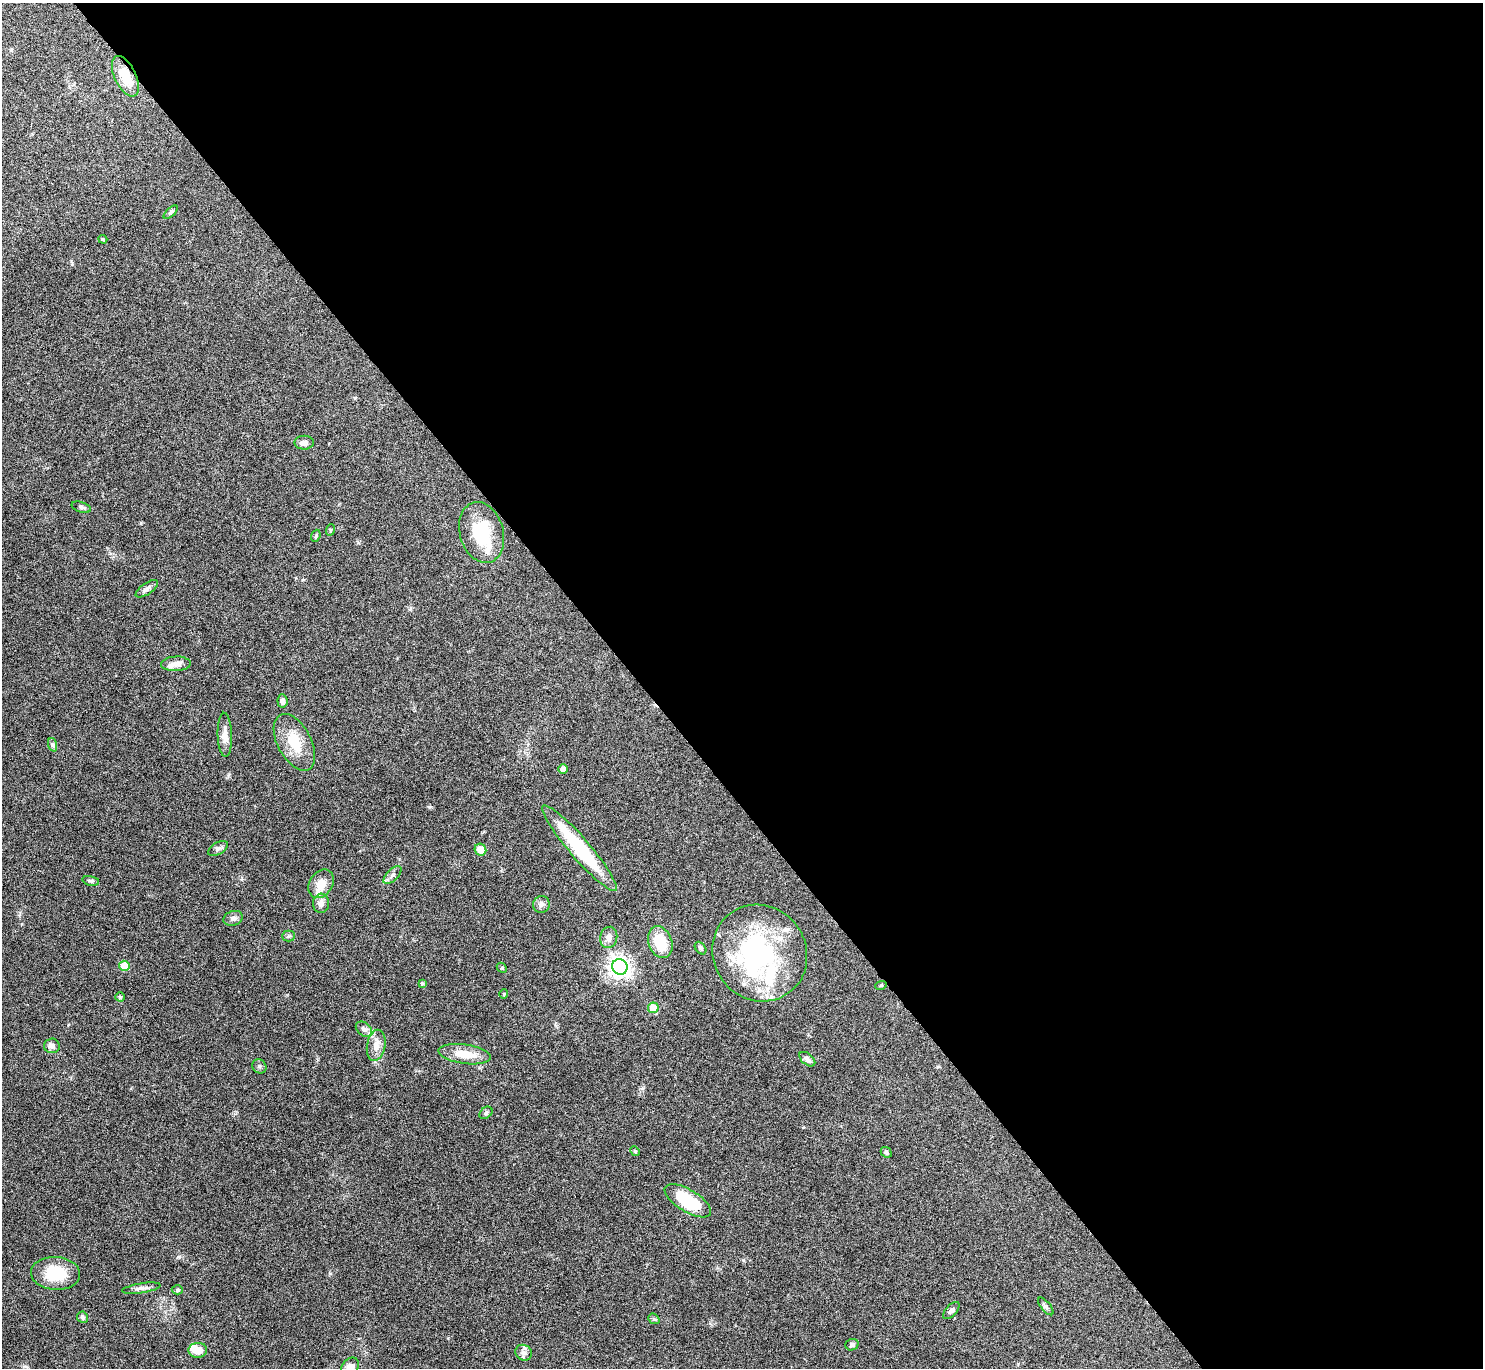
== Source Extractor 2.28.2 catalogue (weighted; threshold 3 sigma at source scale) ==
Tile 8 of 4 x 4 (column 4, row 2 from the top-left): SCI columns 4445-5925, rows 2893-4258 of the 5928 x 5923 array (HDU 1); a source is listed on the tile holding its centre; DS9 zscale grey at full resolution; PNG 1485 x 1370 px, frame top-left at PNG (2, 3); each listed source drawn as its Kron ellipse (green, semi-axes under 4 px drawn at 4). Shown black and unused: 57% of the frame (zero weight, under 4 of 8 exposures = <1% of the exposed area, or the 3 px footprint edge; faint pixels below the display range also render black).
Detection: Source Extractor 2.28.2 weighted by HDU 2 'WHT'; one run over the whole footprint, this tile lists its part. Background 0.0656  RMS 0.005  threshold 0.0205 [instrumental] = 3 sigma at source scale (4.09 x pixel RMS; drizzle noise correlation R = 1.36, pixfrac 0.8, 0.05/0.05 arcsec/px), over >= 5 px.
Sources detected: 67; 2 inside a brighter object's white glare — neither listed nor drawn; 7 inside a brighter listed object's ellipse — not listed separately; the other 58 listed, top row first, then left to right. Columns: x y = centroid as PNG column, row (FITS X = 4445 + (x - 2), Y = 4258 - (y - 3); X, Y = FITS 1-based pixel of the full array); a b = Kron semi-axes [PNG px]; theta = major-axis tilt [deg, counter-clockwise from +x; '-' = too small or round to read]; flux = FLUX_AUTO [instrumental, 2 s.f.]
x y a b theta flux
125 76 22 10 -65 9.2
171 212 9 4 42 0.81
103 239 4 3 - 0.51
304 443 9 7 1 2.3
81 507 10 5 -16 1.1
330 530 6 3 71 0.44
482 532 31 21 -74 20
316 536 6 4 69 0.65
147 589 13 5 34 1.7
176 664 15 7 3 3
282 701 7 5 -85 1.6
225 735 22 7 -88 3.5
294 742 31 17 -62 13
53 745 7 4 -72 0.87
563 769 5 4 - 1.9
218 848 11 6 31 1.4
579 848 55 10 -49 34
480 850 6 5 - 4.5
392 875 11 5 44 1.6
91 881 8 4 -13 0.98
321 884 15 11 56 5.4
321 903 9 8 - 2.5
541 904 8 8 - 1.6
233 918 10 7 19 1.5
289 936 6 5 - 0.78
609 937 11 8 75 2.5
660 942 16 11 -71 13
701 948 7 5 -51 0.9
760 953 49 46 -54 70
124 966 5 5 - 11
620 967 8 7 - 280
502 968 6 4 -47 0.56
422 983 4 3 - 0.64
881 985 6 3 20 0.48
504 994 4 4 - 0.45
120 997 4 4 - 0.53
653 1008 5 5 - 7.5
364 1029 9 6 -38 1.6
376 1045 16 9 79 3.8
52 1046 8 7 - 2
465 1054 26 9 -8 8.7
807 1059 9 5 -40 1.6
259 1066 7 6 - 1.1
486 1113 7 5 38 1.1
635 1151 5 4 - 0.53
886 1152 6 4 -42 0.87
688 1201 26 11 -31 20
56 1273 24 16 -3 15
141 1288 19 5 9 1.9
177 1290 5 4 - 0.67
1046 1306 11 4 -50 1.2
951 1311 10 5 48 1.3
82 1317 6 5 - 1
654 1319 6 4 -40 0.63
852 1345 7 5 21 1.2
198 1350 9 7 3 5.5
524 1353 8 7 - 1.8
350 1368 11 8 56 5.4
Overlapping masked pixels (flux is a lower limit): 1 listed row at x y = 125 76
Isophote crosses this tile's border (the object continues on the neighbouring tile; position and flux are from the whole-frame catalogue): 1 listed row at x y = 350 1368
Unlisted compact peaks at least as high as the median listed source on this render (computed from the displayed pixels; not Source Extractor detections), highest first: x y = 429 807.